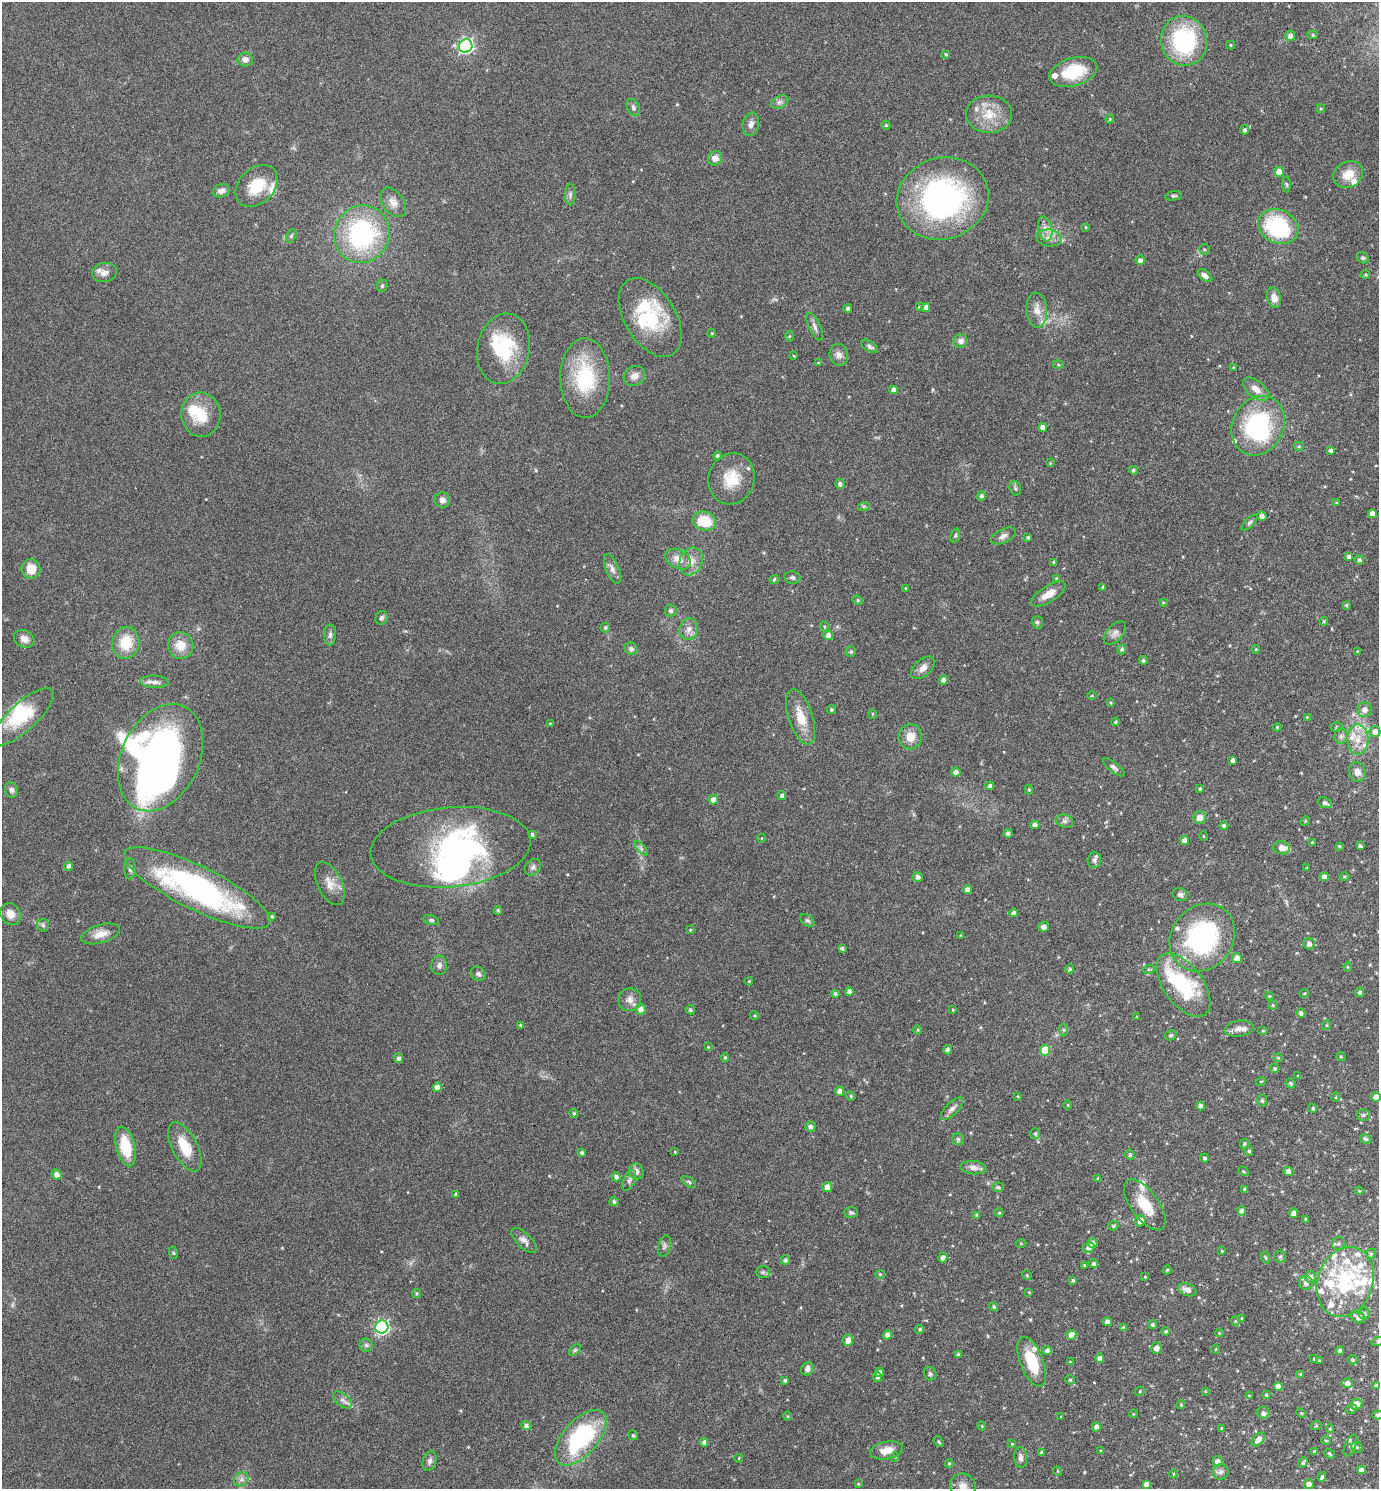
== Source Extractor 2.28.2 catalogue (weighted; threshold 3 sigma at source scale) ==
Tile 6 of 4 x 4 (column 2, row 2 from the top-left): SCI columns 1533-2909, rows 2981-4467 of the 5958 x 5955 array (HDU 1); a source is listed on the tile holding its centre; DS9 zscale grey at full resolution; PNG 1381 x 1491 px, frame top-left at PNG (2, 2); each listed source drawn as its Kron ellipse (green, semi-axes under 4 px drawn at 4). Nothing masked; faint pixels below the display range render black.
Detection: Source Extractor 2.28.2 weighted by HDU 2 'WHT'; one run over the whole footprint, this tile lists its part. Background 0.116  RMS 0.0051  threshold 0.0209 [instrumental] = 3 sigma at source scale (4.09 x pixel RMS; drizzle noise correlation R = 1.36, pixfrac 0.8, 0.05/0.05 arcsec/px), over >= 5 px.
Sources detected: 437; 8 inside a brighter object's white glare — neither listed nor drawn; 34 inside a brighter listed object's ellipse — not listed separately; the other 395 listed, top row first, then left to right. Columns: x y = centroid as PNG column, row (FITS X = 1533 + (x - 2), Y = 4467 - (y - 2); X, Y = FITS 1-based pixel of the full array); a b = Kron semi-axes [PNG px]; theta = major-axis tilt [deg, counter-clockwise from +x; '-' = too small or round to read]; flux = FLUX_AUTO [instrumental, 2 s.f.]
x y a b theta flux
1313 35 5 4 - 0.76
1290 36 5 5 - 2.5
1184 41 25 23 -75 52
1231 45 4 4 - 0.57
466 46 7 6 - 110
946 54 4 3 - 0.55
245 60 7 7 - 2.4
1073 72 24 14 16 19
779 102 9 6 27 1.5
633 107 9 6 -64 1.2
1321 109 4 4 - 0.5
989 114 23 18 -2 12
1110 119 4 4 - 0.54
751 124 12 8 76 2.4
886 125 4 4 - 0.61
1245 130 5 4 - 1.3
715 158 7 7 - 3.6
1279 172 5 4 - 6.5
1348 174 15 12 28 7.4
1287 184 8 4 -88 0.7
257 186 24 17 46 14
221 191 8 6 18 2.5
570 194 11 5 90 1.3
1174 196 8 4 9 0.9
943 199 46 40 17 110
393 202 17 10 -53 3.8
1086 227 4 3 - 0.54
1278 227 21 16 -26 43
1045 229 13 7 -78 3
362 234 29 27 63 65
291 236 7 4 60 0.72
1049 238 12 8 -7 3.3
1204 249 5 5 - 0.75
1363 258 6 5 - 0.95
1140 260 4 4 - 1.8
104 273 12 9 10 2.9
1366 275 4 4 - 0.67
1205 276 8 5 -37 2
382 286 6 5 - 0.82
1274 298 10 7 -76 4.2
919 307 4 3 - 0.58
848 308 4 4 - 1.2
926 308 4 4 - 3
1037 310 17 10 -85 4.9
650 318 43 25 -59 28
815 326 15 5 -65 2.1
712 333 4 3 - 0.4
789 336 5 3 - 0.51
961 341 7 6 - 2.1
870 346 9 5 -34 1.3
503 349 35 26 78 28
839 355 11 9 -73 2.5
794 356 4 2 - 0.33
818 363 4 3 - 0.44
1058 364 5 3 - 0.49
1234 367 4 3 - 0.43
634 376 11 9 37 2.9
585 378 40 25 -89 34
1256 389 15 8 -39 4.3
893 390 4 4 - 2.5
201 415 22 19 -86 13
1258 426 31 25 62 54
1043 427 4 4 - 3
1299 446 5 4 - 0.6
1331 450 4 3 - 1.3
717 456 4 4 - 0.85
1050 463 4 3 - 0.35
1133 470 4 4 - 0.92
731 479 26 23 74 14
840 484 5 4 - 1.6
1015 488 7 5 -73 0.94
981 496 5 4 - 1.2
442 500 8 7 - 2.1
1336 503 3 3 - 0.41
864 506 6 4 18 0.61
1372 514 4 4 - 3.7
1262 516 5 4 - 2.1
704 521 12 9 -14 13
1250 523 10 4 45 1
955 535 7 4 70 0.76
1003 536 13 6 27 2.1
1028 537 4 3 - 0.82
1349 556 4 4 - 1.6
678 559 13 9 -28 4.9
1359 560 4 4 - 1.3
691 561 14 11 66 5.2
1054 562 4 3 - 0.89
31 569 10 9 - 6.8
612 569 15 6 -68 2.4
792 578 8 6 -11 1.1
1056 578 4 3 - 0.5
774 580 5 3 - 0.65
1103 587 3 3 - 0.87
906 588 4 3 - 0.55
1048 594 19 8 32 5.4
858 600 5 4 - 0.72
1163 602 3 3 - 0.44
1346 605 4 4 - 0.64
671 610 6 6 - 1.1
381 618 7 6 - 1.2
1324 621 5 3 - 0.6
1037 622 6 5 - 0.91
605 627 5 4 - 0.87
825 627 5 3 - 0.51
689 629 11 9 68 3
1115 633 14 8 47 2.5
330 635 10 6 89 1.7
828 635 5 5 - 2
24 639 10 8 -28 3
126 643 16 13 81 13
181 645 13 12 - 7.1
631 649 7 6 - 1.5
1122 649 5 4 - 1.1
1256 649 4 3 - 0.49
851 651 5 5 - 0.86
1357 651 3 2 - 0.36
1143 660 4 4 - 0.98
923 668 14 8 42 3.3
943 680 4 4 - 1.9
154 682 14 6 -3 2.5
1092 695 5 3 - 0.42
1110 702 4 3 - 0.5
831 710 4 4 - 0.66
1365 710 7 7 - 2.7
872 714 5 3 - 0.38
22 717 40 14 43 20
801 717 29 12 -72 9.6
1307 717 4 3 - 0.35
1115 722 4 3 - 0.62
550 723 3 3 - 0.36
1277 727 4 3 - 0.49
1337 727 6 5 - 0.8
1375 731 5 5 - 2.6
1341 736 8 6 -89 1.4
910 737 12 11 - 5.8
1358 739 15 10 -89 6.1
160 758 56 39 64 250
1233 760 4 4 - 1.4
1114 767 13 5 -38 1.4
956 772 4 4 - 2.3
1357 772 10 8 -76 3.5
990 786 4 4 - 1.6
1200 789 4 3 - 0.75
12 790 8 6 -75 1.4
1029 790 5 4 - 0.74
782 796 4 4 - 1.4
713 799 5 4 - 2.7
1325 803 7 5 -24 1.4
1200 817 6 6 - 3.6
1064 821 9 6 -16 1.4
1305 821 5 4 - 0.48
1035 825 4 4 - 1.9
1224 826 4 4 - 1.1
1008 833 4 4 - 1.2
532 834 4 4 - 1
1203 836 4 3 - 0.37
762 838 4 3 - 0.32
1184 840 4 4 - 3
1312 842 3 3 - 0.58
1339 846 3 3 - 0.57
1360 846 3 3 - 0.94
451 847 80 40 5 110
641 848 9 3 -45 0.96
1282 848 8 6 -14 3.4
1094 860 8 6 87 1.2
68 866 5 4 - 1.6
533 867 9 7 46 1.5
1307 868 3 3 - 0.43
130 869 10 5 -89 1.4
918 877 5 5 - 1.8
1324 877 4 4 - 2.6
1344 877 5 4 - 0.61
330 884 23 12 -64 5.8
197 888 81 21 -26 120
968 890 4 4 - 2.7
1180 895 8 6 -25 1.4
498 910 4 4 - 0.71
1013 913 4 4 - 1.8
10 914 11 9 -60 4.4
272 916 4 4 - 0.61
431 920 8 5 -14 1
807 920 8 5 -39 1.1
43 925 6 6 - 0.97
1044 927 5 5 - 2.6
690 930 3 3 - 0.46
100 934 20 9 17 5
960 936 3 3 - 0.44
1202 938 36 30 51 72
1309 944 6 5 - 1.9
842 948 4 3 - 1.2
1237 958 5 5 - 4
439 965 10 8 88 1.8
1348 967 4 4 - 0.51
1070 969 4 4 - 0.89
1149 969 6 4 16 0.68
478 974 8 6 -44 1.3
749 981 4 3 - 0.4
1183 985 36 19 -53 35
849 991 4 4 - 1.6
1360 992 4 4 - 0.95
835 993 3 3 - 0.84
1304 993 4 3 - 0.47
1269 996 4 4 - 0.54
630 1000 11 11 - 3.1
1273 1005 4 3 - 0.49
641 1009 5 5 - 2.8
690 1010 5 4 - 0.96
953 1010 4 3 - 0.45
1301 1013 4 4 - 1.8
754 1016 4 3 - 0.46
1137 1016 3 2 - 0.33
520 1025 4 4 - 0.47
1327 1025 5 3 - 0.42
1239 1029 14 8 10 3
918 1030 5 3 - 0.44
1064 1030 6 4 -90 0.76
1263 1031 5 3 - 0.45
1171 1035 6 5 - 0.91
708 1047 4 4 - 0.38
947 1050 5 4 - 1.9
1045 1050 5 5 - 14
725 1057 4 3 - 0.66
1341 1057 5 3 - 0.41
398 1058 5 4 - 1.4
1278 1058 4 4 - 0.54
1275 1069 4 4 - 0.9
1298 1076 4 4 - 0.61
1261 1081 5 3 - 0.38
1291 1083 5 4 - 0.95
437 1087 5 4 - 3
840 1091 4 4 - 2.6
851 1096 5 4 - 0.61
1018 1096 4 3 - 0.45
1336 1097 5 3 - 0.38
1376 1097 5 4 - 4.3
1262 1101 6 5 - 0.85
1068 1105 5 3 - 0.39
1200 1106 4 4 - 1.8
1313 1108 5 4 - 0.68
952 1109 14 6 44 2.4
574 1113 5 3 - 0.59
1363 1115 6 5 - 0.98
810 1127 5 5 - 1.8
1035 1134 5 5 - 0.86
958 1139 6 6 - 0.82
1365 1139 5 4 - 0.93
1244 1144 5 4 - 0.82
126 1146 20 9 -76 16
185 1147 27 12 -63 12
1249 1151 4 3 - 0.76
675 1152 4 3 - 0.35
582 1153 4 4 - 0.86
1130 1155 5 5 - 0.98
1204 1158 4 4 - 1.1
973 1168 13 6 -6 2.8
636 1171 8 7 - 2.4
1243 1171 6 3 -32 0.53
1288 1171 5 4 - 2.4
57 1174 5 4 - 2.2
616 1177 4 4 - 1.8
1098 1178 4 3 - 0.59
629 1180 11 5 65 1.4
689 1182 8 4 -36 0.87
827 1187 5 4 - 3
998 1187 6 5 - 0.79
1245 1189 4 3 - 1.3
1359 1191 4 4 - 0.46
456 1194 4 4 - 0.94
614 1201 5 4 - 1.1
1145 1205 30 14 -54 13
1242 1211 5 4 - 1.5
851 1212 7 5 -2 0.88
999 1213 4 4 - 0.51
1294 1213 5 4 - 3.7
977 1215 4 4 - 0.96
1306 1219 3 3 - 0.89
1140 1221 6 5 - 3.2
1113 1226 5 4 - 0.81
524 1240 16 7 -45 2.7
1021 1243 5 3 - 0.43
1092 1243 5 5 - 2.1
1338 1244 6 6 - 1.1
664 1246 11 6 74 1.4
1088 1247 6 5 - 2.3
1222 1251 3 3 - 0.48
174 1253 6 4 -71 0.58
1371 1254 5 4 - 0.64
1265 1257 6 3 -60 0.53
1280 1257 6 6 - 0.91
943 1258 5 4 - 2.1
785 1260 5 4 - 1.3
1094 1264 4 4 - 1
1084 1265 3 3 - 0.38
1167 1270 4 4 - 0.59
763 1272 7 6 - 1
880 1274 4 4 - 0.48
1027 1275 5 4 - 0.51
1145 1277 4 4 - 0.44
1311 1277 6 5 - 1.9
1073 1280 3 3 - 0.9
1345 1282 36 27 70 46
1306 1283 7 6 - 2.3
1187 1290 9 6 -22 3.2
1029 1292 3 3 - 0.35
417 1293 4 4 - 0.66
994 1307 5 4 - 0.91
1364 1313 6 5 - 1.1
1358 1317 8 5 -30 2.6
1242 1318 4 3 - 0.49
1235 1321 4 4 - 0.52
1107 1322 4 4 - 2.4
1153 1324 4 3 - 0.86
382 1327 6 6 - 93
1123 1328 4 3 - 1.3
920 1329 4 4 - 0.82
1166 1331 4 4 - 0.93
1219 1333 4 3 - 0.42
887 1335 4 4 - 2
1071 1335 5 5 - 4.4
848 1340 6 5 - 3
1378 1341 6 4 19 0.66
366 1345 6 6 - 1.1
1156 1348 5 5 - 2.9
1216 1349 5 3 - 0.42
575 1350 7 4 45 0.8
1047 1350 4 4 - 1.8
1340 1351 4 4 - 1.7
958 1355 4 4 - 0.87
1100 1358 4 4 - 2.4
1314 1359 4 3 - 0.54
1353 1360 5 4 - 0.83
1319 1361 3 2 - 0.47
1032 1362 26 11 -69 16
1070 1362 3 2 - 0.34
807 1369 7 5 64 1.8
879 1372 5 4 - 2
930 1374 7 6 - 0.99
1301 1374 4 3 - 0.55
877 1377 5 4 - 0.95
785 1380 3 3 - 1
1070 1380 5 4 - 0.67
1347 1383 5 5 - 2.4
1376 1385 4 4 - 1.1
1278 1387 4 4 - 2.9
1140 1391 5 4 - 0.5
1205 1391 3 3 - 0.39
1266 1395 4 4 - 0.76
1249 1396 4 4 - 0.63
342 1400 11 6 -39 1.9
1356 1404 6 5 - 6.2
1181 1405 4 3 - 0.51
1351 1409 6 4 29 0.69
1263 1413 6 6 - 1.9
1301 1413 5 3 - 0.43
1133 1414 4 3 - 0.44
1378 1415 5 4 - 0.94
788 1416 5 3 - 0.37
1061 1417 3 3 - 0.42
526 1425 5 4 - 1.4
982 1426 4 3 - 0.43
1316 1426 5 3 - 0.47
1096 1427 4 4 - 2.2
1222 1428 3 3 - 0.61
1330 1429 4 4 - 0.46
633 1435 5 4 - 0.74
581 1438 33 17 48 56
1258 1439 8 5 46 3.4
1326 1440 4 3 - 0.39
704 1442 4 4 - 2
939 1442 6 3 -53 0.66
1012 1444 4 4 - 0.45
1350 1446 11 5 67 1.4
1357 1447 6 5 - 0.75
887 1450 16 8 11 5.2
1101 1451 4 3 - 0.76
1315 1452 4 3 - 1.3
1041 1453 4 3 - 1.1
1329 1454 6 3 -38 0.61
895 1457 4 4 - 0.53
1021 1457 10 6 -83 1.7
739 1458 4 3 - 0.35
430 1461 10 6 74 1.7
1217 1461 5 5 - 2.5
1303 1462 6 4 45 0.95
949 1463 4 4 - 0.6
1361 1470 4 4 - 2
1058 1471 5 3 - 0.35
1220 1472 8 7 - 1.6
1173 1474 4 3 - 0.41
1322 1477 5 3 - 0.96
241 1479 8 6 45 1.7
858 1484 4 3 - 0.5
1146 1484 4 4 - 1.8
1309 1484 5 4 - 3
963 1486 13 12 - 3.7
Isophote crosses this tile's border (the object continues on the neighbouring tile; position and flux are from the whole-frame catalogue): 4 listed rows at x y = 1376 1097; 1378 1341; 1378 1415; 963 1486